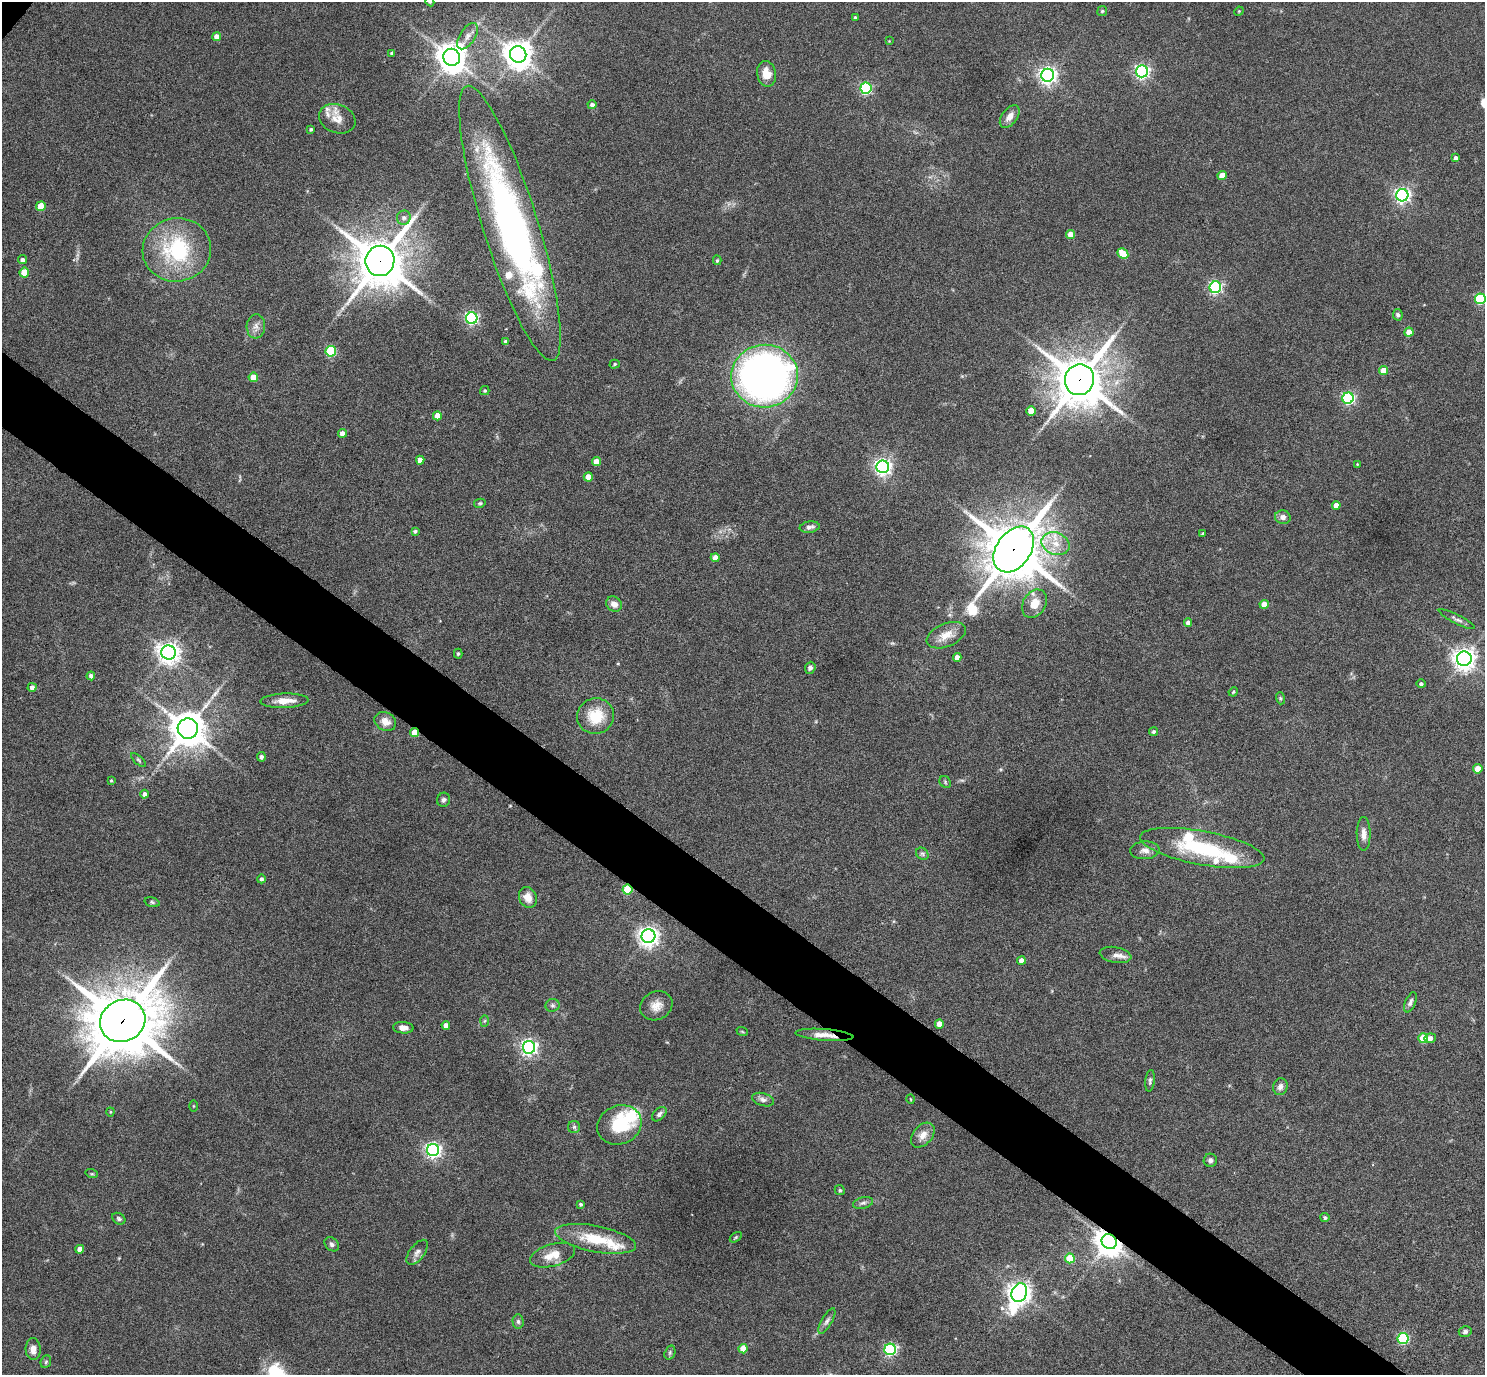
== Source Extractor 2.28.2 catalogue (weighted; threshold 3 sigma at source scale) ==
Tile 6 of 4 x 4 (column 2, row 2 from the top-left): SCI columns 1489-2971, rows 3043-4415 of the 5940 x 5944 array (HDU 1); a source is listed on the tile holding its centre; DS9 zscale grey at full resolution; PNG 1487 x 1377 px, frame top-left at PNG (2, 2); each listed source drawn as its Kron ellipse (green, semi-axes under 4 px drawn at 4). Shown black and unused: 5% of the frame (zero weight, under 5 of 9 exposures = <1% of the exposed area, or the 3 px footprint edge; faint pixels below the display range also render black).
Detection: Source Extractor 2.28.2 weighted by HDU 2 'WHT'; one run over the whole footprint, this tile lists its part. Background 0.0429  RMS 0.0039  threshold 0.016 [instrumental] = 3 sigma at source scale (4.09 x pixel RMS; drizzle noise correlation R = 1.36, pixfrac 0.8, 0.05/0.05 arcsec/px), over >= 5 px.
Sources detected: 162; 2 inside a brighter object's white glare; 1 long thin detection or spike segment (spike, bleed or trail) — neither listed nor drawn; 7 inside a brighter listed object's ellipse — not listed separately; the other 152 listed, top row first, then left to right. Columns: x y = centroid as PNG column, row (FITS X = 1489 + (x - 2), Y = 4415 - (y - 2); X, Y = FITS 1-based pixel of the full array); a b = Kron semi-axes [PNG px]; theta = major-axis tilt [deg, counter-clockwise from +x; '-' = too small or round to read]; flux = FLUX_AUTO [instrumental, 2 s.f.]
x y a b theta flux
430 2 5 3 - 0.35
1102 11 5 4 - 0.45
1239 11 5 4 - 0.31
855 17 3 3 - 0.53
467 36 15 7 57 2.6
217 37 4 4 - 2.8
889 41 3 3 - 0.22
392 53 4 3 - 0.95
518 54 8 8 - 510
452 57 8 8 - 600
1142 71 6 6 - 95
766 74 13 9 -78 4.5
1048 75 6 6 - 160
866 88 5 5 - 47
592 105 4 4 - 1.3
1010 117 13 7 53 2.9
337 119 19 14 -20 4.7
311 129 4 4 - 0.55
1456 158 4 4 - 1.4
1222 176 4 4 - 5.9
1402 195 6 6 - 110
41 206 5 4 - 7.7
404 218 7 7 - 1.2
510 223 144 27 -72 180
1071 234 4 4 - 4
177 250 34 31 10 34
1123 254 6 4 -47 8.9
22 260 4 4 - 1.1
717 260 5 4 - 0.52
380 261 15 14 - 1600
24 273 5 5 - 9
1215 287 6 5 - 65
1480 299 5 5 - 34
1398 315 6 5 - 0.77
472 318 6 6 - 74
256 326 12 9 85 2.2
1409 332 4 4 - 4.5
506 341 4 4 - 0.93
331 351 5 5 - 25
615 364 5 4 - 0.48
1384 371 4 4 - 6.1
765 376 33 31 4 220
253 377 5 4 - 7
1079 380 15 14 - 1500
485 391 4 4 - 0.52
1348 398 5 5 - 58
1031 411 5 4 - 5.8
437 416 4 4 - 4.9
342 433 4 4 - 2
420 460 4 4 - 2.9
596 462 4 4 - 4.6
1357 464 3 2 - 0.27
883 467 6 6 - 140
588 477 4 4 - 4.2
480 503 6 4 13 0.56
1336 505 4 4 - 3.2
1283 517 8 7 - 1.9
810 527 10 5 8 1.5
415 531 4 4 - 0.73
1203 533 4 3 - 0.39
1056 544 14 11 -23 5.4
1014 549 25 17 55 2100
715 558 4 4 - 2.9
614 604 8 7 - 2.3
1034 604 15 11 58 5.9
1264 604 4 4 - 4
1457 619 20 4 -27 1.4
1188 623 4 4 - 1.4
946 635 21 11 22 5.2
169 652 7 7 - 280
458 654 5 4 - 0.54
957 657 4 4 - 2.5
1464 659 7 7 - 270
810 668 6 5 - 1.2
91 676 4 4 - 1.2
1421 684 5 4 - 0.79
32 687 4 4 - 1.6
1233 692 5 3 - 0.42
1280 698 6 4 -72 0.46
284 701 24 7 2 4.7
595 716 18 17 - 11
385 722 11 9 -29 3.3
188 729 10 10 - 830
414 732 4 4 - 5.4
1154 732 5 4 - 0.71
261 757 4 4 - 1
139 760 9 4 -42 0.65
1478 769 4 4 - 6.7
111 780 4 3 - 0.37
945 782 6 5 - 0.59
144 794 4 4 - 1.5
444 800 7 6 - 1
1364 834 17 7 -90 2.5
1202 848 63 17 -10 31
1145 850 14 9 5 2.4
922 854 7 5 -44 0.74
261 879 4 4 - 0.85
627 890 5 5 - 18
528 897 10 8 -66 4.1
152 902 8 4 -16 0.61
648 936 7 7 - 220
1115 955 16 8 -10 2.5
1021 961 4 4 - 2.9
1410 1002 10 5 66 1.2
552 1005 7 6 - 0.83
656 1006 16 14 29 4
123 1021 23 20 28 2600
485 1021 6 4 88 0.5
939 1024 4 4 - 5.2
446 1025 4 4 - 2.2
403 1028 10 5 -3 1.9
742 1031 6 3 -20 0.35
824 1035 29 5 -4 3.8
1423 1038 5 5 - 12
1430 1038 6 5 - 1.7
529 1047 6 6 - 130
1150 1081 11 4 84 0.87
1280 1087 8 7 - 1.7
911 1099 4 3 - 0.29
763 1100 11 6 -16 1.5
193 1106 5 3 - 0.34
110 1112 4 4 - 0.34
659 1114 8 5 44 1.2
619 1125 22 19 22 20
574 1127 6 6 - 0.72
923 1135 14 9 49 3.3
433 1150 6 6 - 120
1210 1160 6 6 - 1
92 1174 6 4 -18 0.45
840 1190 5 4 - 0.51
863 1203 10 5 15 1.1
581 1204 4 4 - 0.68
1325 1218 4 4 - 0.74
119 1219 7 5 -33 0.73
736 1237 7 3 36 0.46
596 1239 41 13 -11 13
1109 1241 8 7 - 500
332 1244 8 6 -41 1
80 1249 4 4 - 3.1
417 1252 15 7 52 1.8
553 1255 23 11 16 5.7
1070 1258 5 5 - 11
1019 1293 9 7 65 280
518 1321 7 5 -87 0.84
827 1321 14 5 60 1.3
1465 1332 6 5 - 0.97
1403 1339 5 5 - 36
33 1349 11 7 -88 2.6
743 1349 5 4 - 6.6
890 1349 6 5 - 61
670 1353 7 5 71 0.66
46 1362 6 5 - 0.64
Overlapping masked pixels (flux is a lower limit): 8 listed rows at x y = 380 261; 1079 380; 1014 549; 414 732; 627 890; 123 1021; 824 1035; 1109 1241
Isophote crosses this tile's border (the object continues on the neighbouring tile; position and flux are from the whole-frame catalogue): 2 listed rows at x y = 430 2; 1480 299